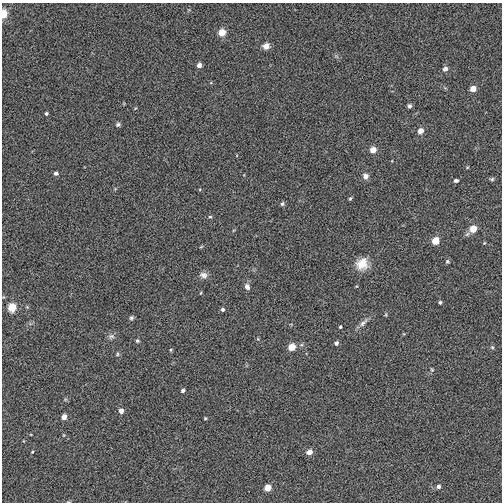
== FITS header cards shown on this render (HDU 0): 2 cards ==
NAXIS1  =                  500
NAXIS2  =                  500

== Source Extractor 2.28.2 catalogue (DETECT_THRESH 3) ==
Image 500 x 500 px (HDU 0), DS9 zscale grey, 1 PNG px = 1 image px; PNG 504 x 504 px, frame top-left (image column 1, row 500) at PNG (2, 3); no overlay
Background -0.00119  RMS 0.035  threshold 0.106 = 3 sigma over >= 5 px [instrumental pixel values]
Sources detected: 50; all 50 listed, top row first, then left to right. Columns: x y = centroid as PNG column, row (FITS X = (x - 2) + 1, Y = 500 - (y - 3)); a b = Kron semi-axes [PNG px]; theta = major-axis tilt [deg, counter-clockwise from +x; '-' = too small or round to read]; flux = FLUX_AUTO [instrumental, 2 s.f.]
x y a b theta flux
3 14 5 4 - 70
222 32 5 5 - 43
266 46 8 7 - 14
199 65 5 4 - 11
445 69 5 5 - 9.8
473 89 5 4 - 24
409 106 5 4 - 4.8
46 113 4 4 - 3.8
118 124 6 5 - 4.8
420 131 5 5 - 20
373 150 5 5 - 25
56 173 5 4 - 7
365 176 7 7 - 11
492 179 6 5 - 3.7
456 180 5 4 - 5.1
350 199 5 4 - 3.3
282 204 6 5 - 4.5
210 217 5 4 - 3
473 229 6 5 - 40
435 240 5 5 - 47
484 243 4 3 - 1.9
201 247 5 3 - 2.2
447 261 6 5 - 3.8
362 264 15 13 52 36
203 275 11 8 -16 11
247 286 8 6 -63 8.7
440 302 4 4 - 4
12 307 5 5 - 72
223 309 5 5 - 4.9
386 314 6 3 72 2.5
131 318 6 5 - 4.4
363 323 17 6 46 12
340 327 3 3 - 2.7
111 336 9 7 4 7.7
258 339 5 4 - 2.2
137 341 5 4 - 3.4
336 343 5 4 - 6.3
292 347 5 5 - 42
492 347 5 5 - 3.3
170 350 5 3 - 2.5
117 354 6 4 89 3.3
432 370 6 4 -54 2.9
183 390 4 4 - 5.8
121 411 5 4 - 12
64 417 5 4 - 17
205 418 3 3 - 2.3
32 452 4 3 - 2.1
309 452 5 5 - 17
438 486 5 5 - 6.9
268 487 5 5 - 31
At the frame edge (FLAGS 8, measured only in part): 1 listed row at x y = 3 14